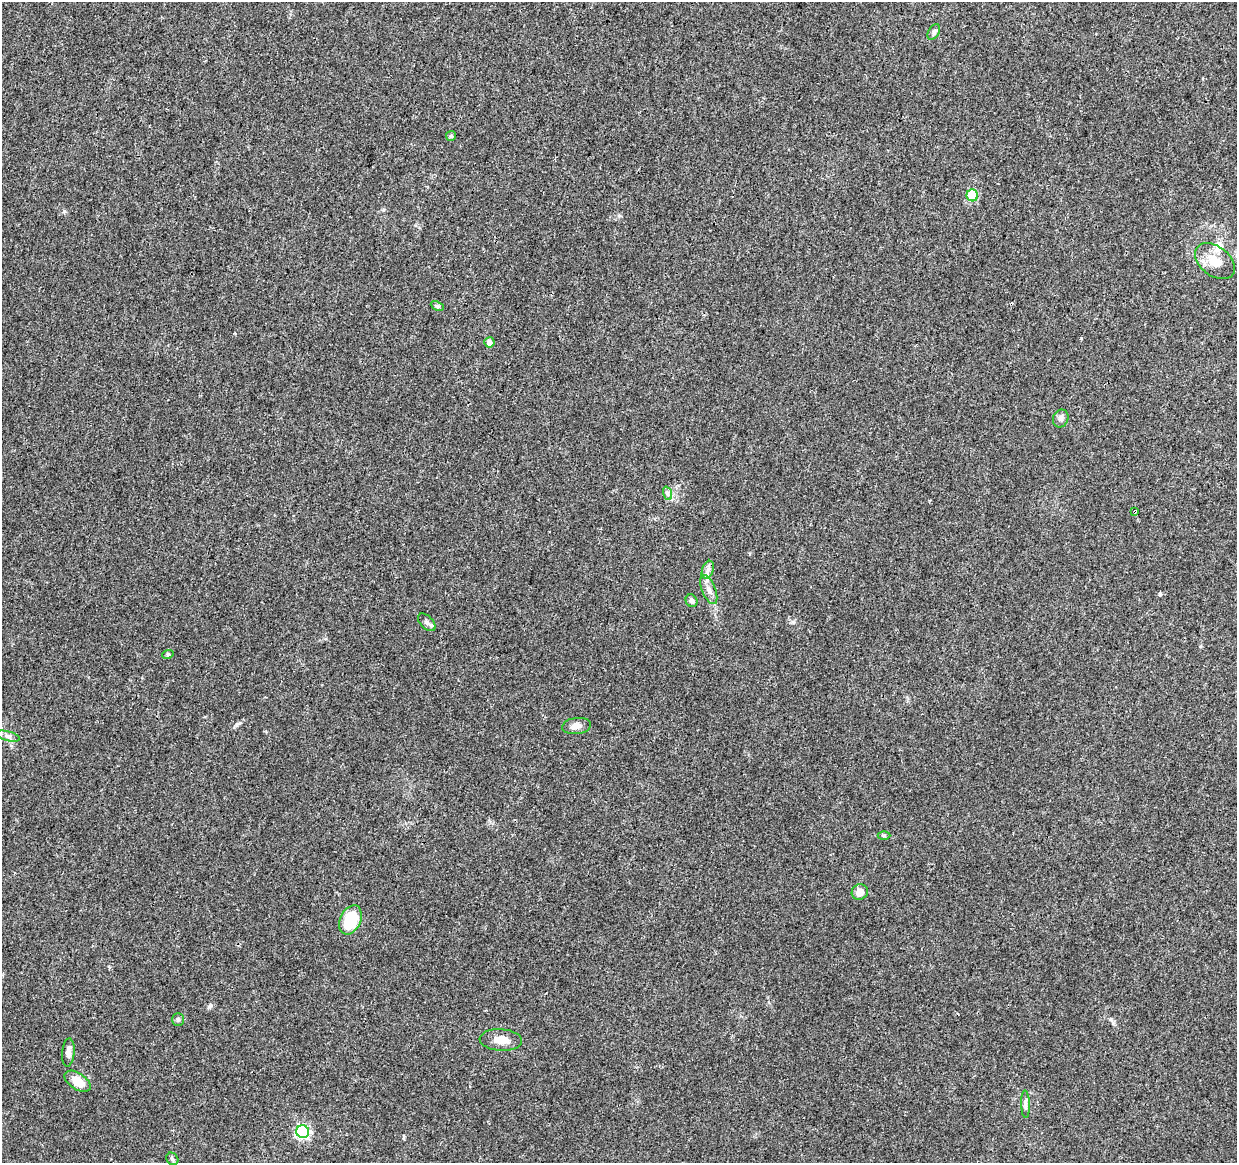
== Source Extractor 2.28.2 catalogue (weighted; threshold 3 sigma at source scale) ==
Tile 10 of 4 x 4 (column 2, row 3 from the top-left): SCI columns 1237-2471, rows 1386-2546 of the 4953 x 5153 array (HDU 1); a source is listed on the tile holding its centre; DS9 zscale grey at full resolution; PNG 1239 x 1165 px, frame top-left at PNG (2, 2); each listed source drawn as its Kron ellipse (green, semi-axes under 4 px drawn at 4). Shown black and unused: <1% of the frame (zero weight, under 3 of 4 exposures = <1% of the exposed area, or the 3 px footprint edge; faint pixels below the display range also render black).
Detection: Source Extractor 2.28.2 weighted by HDU 2 'WHT'; one run over the whole footprint, this tile lists its part. Background 0.0224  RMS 0.0028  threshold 0.0127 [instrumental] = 3 sigma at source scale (4.5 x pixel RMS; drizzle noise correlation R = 1.50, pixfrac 1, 0.0396/0.0396 arcsec/px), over >= 5 px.
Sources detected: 28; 1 cosmic-ray / hot-pixel residue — neither listed nor drawn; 1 inside a brighter listed object's ellipse — not listed separately; the other 26 listed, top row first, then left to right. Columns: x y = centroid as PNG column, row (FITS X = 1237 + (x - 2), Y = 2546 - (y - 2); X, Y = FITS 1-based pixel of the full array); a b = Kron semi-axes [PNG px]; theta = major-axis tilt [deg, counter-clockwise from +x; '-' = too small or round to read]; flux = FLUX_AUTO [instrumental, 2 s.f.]
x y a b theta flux
934 32 8 5 59 0.67
451 136 5 5 - 0.42
972 195 6 6 - 12
1215 261 22 14 -38 5
437 306 7 4 -24 0.45
489 342 5 5 - 1.8
1061 418 9 7 68 1
667 493 7 4 -71 0.63
1135 511 3 3 - 4.3
708 570 9 5 71 1.1
709 590 15 6 -68 1.8
691 601 6 5 - 0.8
427 622 11 6 -45 1
168 654 6 3 19 0.34
576 726 15 8 8 1.7
8 736 12 5 -15 1
884 835 6 4 0 0.38
860 892 8 7 - 2.3
350 920 15 10 65 11
178 1019 6 5 - 0.53
501 1040 21 11 -4 3.4
68 1052 14 6 86 1.3
77 1081 14 8 -34 4
1025 1104 14 4 -88 0.88
303 1132 6 6 - 42
172 1159 7 5 -48 0.58
Overlapping masked pixels (flux is a lower limit): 1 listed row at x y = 1135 511
Unlisted compact peaks at least as high as the median listed source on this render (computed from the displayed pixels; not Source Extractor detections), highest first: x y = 64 211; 209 1007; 1081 338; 1160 594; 237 724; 793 622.